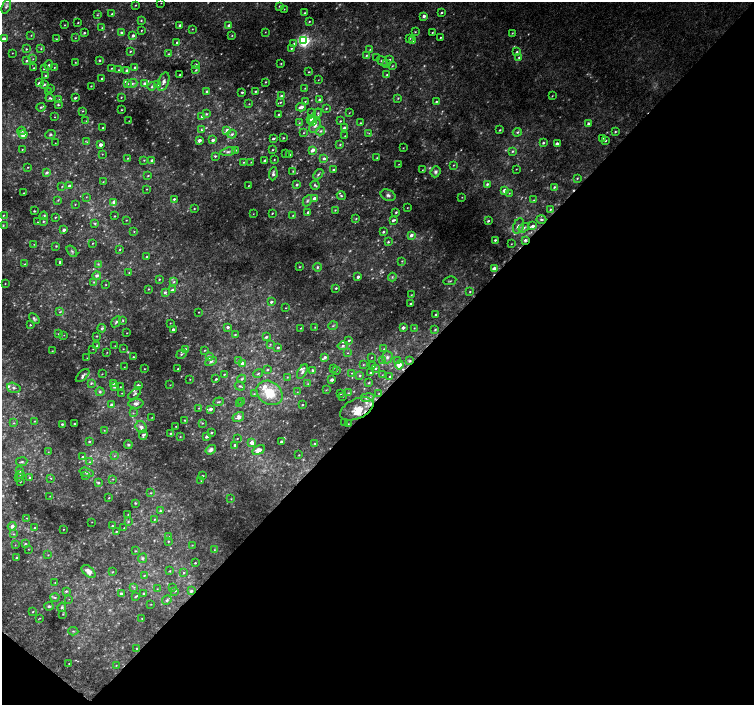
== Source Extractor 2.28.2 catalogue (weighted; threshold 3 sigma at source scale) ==
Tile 15 of 4 x 4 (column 3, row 4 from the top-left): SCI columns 3042-4544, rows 267-1672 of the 6074 x 6092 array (HDU 1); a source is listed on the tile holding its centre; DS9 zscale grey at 2 x 2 block average (1 PNG px = mean of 2 x 2 image px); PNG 756 x 707 px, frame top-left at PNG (2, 2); each listed source drawn as its Kron ellipse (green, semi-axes under 4 px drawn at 4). Shown black and unused: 45% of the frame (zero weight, under 2 of 3 exposures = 2% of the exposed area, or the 3 px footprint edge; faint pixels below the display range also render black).
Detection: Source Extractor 2.28.2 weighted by HDU 2 'WHT'; one run over the whole footprint, this tile lists its part. Background 0.0335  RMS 0.011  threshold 0.0514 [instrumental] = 3 sigma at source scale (4.5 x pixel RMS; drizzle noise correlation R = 1.50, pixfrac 1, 0.0396/0.0396 arcsec/px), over >= 5 px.
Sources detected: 584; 71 too faint to see at this stretch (2 x 2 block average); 2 cosmic-ray / hot-pixel residue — neither listed nor drawn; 1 coinciding with a brighter row at this scale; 26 inside a brighter listed object's ellipse — not listed separately; the other 484 listed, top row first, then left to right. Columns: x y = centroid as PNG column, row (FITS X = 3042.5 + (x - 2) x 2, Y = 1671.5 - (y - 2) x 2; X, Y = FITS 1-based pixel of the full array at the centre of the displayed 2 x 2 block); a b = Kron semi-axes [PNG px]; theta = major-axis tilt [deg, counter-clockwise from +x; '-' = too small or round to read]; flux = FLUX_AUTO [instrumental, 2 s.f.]
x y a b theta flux
161 3 2 2 - 0.97
135 5 3 2 - 1.7
6 6 8 4 72 6.8
279 6 3 3 - 2.8
284 9 3 2 - 1.3
304 13 3 2 - 2.7
441 13 3 2 - 3
112 14 3 2 - 2.2
97 15 4 2 - 2.2
424 16 3 2 - 10
141 20 3 3 - 2.3
309 21 3 3 - 2.2
78 22 3 2 - 1.6
65 25 2 2 - 1.6
229 25 4 3 - 5.9
180 26 2 2 - 12
102 28 3 2 - 1.8
192 29 3 2 - 1.6
141 30 3 2 - 1.7
121 32 3 2 - 4
265 32 2 2 - 1.1
415 32 3 2 - 2
432 32 3 2 - 1.8
84 33 2 2 - 3.6
512 33 3 2 - 1.8
31 35 3 2 - 1.6
232 35 3 2 - 1.7
133 36 3 2 - 7.3
440 37 2 2 - 1.8
75 38 2 2 - 1.4
410 38 3 2 - 2
4 39 3 2 - 13
56 39 3 2 - 2.1
304 40 4 4 - 650
413 41 4 3 - 8.7
177 43 3 2 - 5.9
294 44 4 3 - 3.6
291 48 4 3 - 3.3
26 49 3 3 - 2.7
41 49 4 3 - 2.8
370 49 3 2 - 2.1
130 51 3 2 - 2.5
517 52 3 3 - 3.6
12 53 2 2 - 0.98
169 54 3 2 - 2.1
366 56 4 3 - 3.6
519 57 3 3 - 3.5
376 58 4 2 - 2.1
33 59 3 2 - 1.5
390 59 3 2 - 1.9
99 60 2 2 - 3
26 61 3 2 - 4.6
382 61 6 3 -33 5.3
75 62 2 2 - 1.2
281 63 3 2 - 1.8
387 63 3 2 - 6.9
195 64 2 2 - 5.4
49 65 5 3 - 4.7
392 66 3 2 - 2.4
54 67 2 2 - 1.4
34 68 2 2 - 2.1
112 68 2 2 - 2
135 68 2 2 - 7.8
44 69 4 3 - 3.7
118 70 3 2 - 1.7
196 70 4 3 - 3
127 71 3 2 - 13
308 72 3 2 - 1.9
387 74 3 2 - 1.9
45 75 3 3 - 2.4
180 75 2 2 - 2.4
102 79 2 2 - 4.1
318 80 2 2 - 1
164 82 10 5 70 11
265 82 2 2 - 1.8
39 83 3 2 - 4.3
144 83 4 3 - 6.7
44 84 3 3 - 4
127 84 4 3 - 5.3
132 84 5 3 - 6.2
158 85 3 3 - 2.5
91 86 2 2 - 1.7
152 87 4 4 - 4.3
305 88 2 2 - 1.3
50 89 3 2 - 1.9
48 91 3 2 - 1.9
207 91 2 2 - 5.2
256 91 2 2 - 2.7
242 92 2 2 - 4.1
281 96 4 3 - 5.7
552 96 3 2 - 2
121 97 3 2 - 1.8
50 98 4 3 - 4.2
75 98 3 2 - 5
398 98 3 3 - 2.3
58 100 3 3 - 4.2
320 100 3 2 - 9.2
305 101 3 2 - 1.6
280 102 3 3 - 2.4
436 102 4 3 - 3.6
249 104 3 2 - 1.7
58 105 4 3 - 3.4
41 107 4 3 - 4.3
301 107 5 3 - 12
326 108 3 2 - 2.2
121 110 2 2 - 1.9
83 111 3 2 - 1.9
312 113 3 2 - 1.8
318 113 4 3 - 3.5
349 113 3 2 - 1.4
206 114 4 3 - 3.7
279 114 2 2 - 3.6
202 116 3 3 - 5.8
55 117 2 2 - 1.4
311 119 5 3 - 10
86 121 3 2 - 1.8
129 121 2 2 - 1.1
340 121 3 2 - 2.7
313 122 3 3 - 67
299 123 3 2 - 1.6
360 123 3 2 - 2.3
588 123 3 3 - 4.9
315 126 8 5 60 11
103 128 2 2 - 2
344 128 3 3 - 14
202 130 4 3 - 3
227 130 4 3 - 9.9
500 130 3 2 - 2.5
21 131 4 3 - 3.8
321 131 5 4 - 5.8
517 132 5 3 - 4
615 132 3 2 - 2.7
304 133 3 2 - 1.8
369 133 3 2 - 1.6
23 134 4 3 - 28
50 134 5 4 - 4
232 134 4 3 - 5.3
345 136 2 2 - 1.3
283 138 2 2 - 2
602 138 3 2 - 3.2
273 139 2 2 - 3.8
199 140 3 2 - 21
213 140 3 2 - 9.2
605 141 3 2 - 2.8
87 142 3 3 - 2.6
55 143 2 2 - 0.76
543 143 3 3 - 4.2
340 144 3 2 - 2.4
557 144 3 2 - 26
100 145 2 2 - 15
403 148 3 2 - 1.3
22 149 3 2 - 2
236 150 4 3 - 3.2
272 150 2 2 - 1.7
313 150 4 3 - 15
513 151 4 3 - 3.5
228 152 8 4 10 6.9
102 154 2 2 - 1.2
285 154 2 2 - 1.4
290 155 2 2 - 2.4
215 156 3 3 - 3.5
128 158 3 2 - 2
324 158 3 3 - 7
377 158 3 2 - 2.1
274 159 2 2 - 1.3
144 160 3 2 - 2
151 160 3 3 - 4.8
265 161 2 2 - 12
243 162 3 2 - 1.6
251 162 2 2 - 1.3
399 164 2 2 - 1.2
453 165 3 2 - 2.2
28 167 2 2 - 1.5
516 169 2 2 - 1.2
334 170 2 2 - 6.8
422 170 3 2 - 1.5
293 171 3 2 - 2
436 172 5 5 - 7.7
47 173 4 3 - 7.3
273 174 6 3 83 7.5
318 174 6 3 51 4
148 176 3 3 - 2.5
577 178 4 3 - 2.8
103 182 2 2 - 1.7
487 184 4 3 - 5.2
297 185 3 3 - 4.6
315 185 4 2 - 4.5
62 186 3 2 - 1.9
69 186 4 3 - 5
248 186 2 2 - 1.3
554 187 3 2 - 3.6
147 189 3 2 - 1.5
505 190 3 3 - 16
24 193 2 2 - 1.1
509 193 3 2 - 1.8
388 195 8 5 -24 8.8
341 196 4 3 - 3.1
86 197 3 2 - 1.3
462 197 3 2 - 1.2
314 198 3 3 - 12
174 199 2 2 - 4.1
58 200 4 3 - 2.5
534 200 3 2 - 2.2
307 201 6 3 62 5.2
114 202 4 3 - 14
75 204 2 2 - 1.4
407 208 2 2 - 1.3
194 209 3 2 - 2
550 209 3 3 - 3.2
335 210 3 2 - 2.2
34 211 2 2 - 2.1
308 212 3 2 - 4.6
396 212 3 2 - 3.5
272 213 2 2 - 1.8
253 214 2 2 - 1
3 215 3 2 - 2.4
293 215 3 2 - 1.9
44 216 4 3 - 4.4
115 216 2 2 - 1.6
55 217 2 2 - 2
356 219 3 3 - 2.2
541 219 5 3 - 5
126 220 2 2 - 1.1
393 220 4 2 - 5.3
43 221 3 3 - 2.7
488 221 4 2 - 3.4
38 222 2 2 - 1.6
95 223 4 3 - 3.8
3 225 4 3 - 2.6
518 226 8 5 68 13
533 226 4 3 - 9
524 228 6 3 35 7.7
64 230 3 2 - 9.5
134 232 2 2 - 1.5
383 232 3 2 - 3.5
411 235 3 3 - 10
495 240 2 2 - 4
525 240 3 3 - 6.7
388 242 3 3 - 3.2
93 243 2 2 - 1.7
34 244 2 2 - 1.1
511 244 2 2 - 1.4
56 246 3 2 - 2.1
120 249 3 2 - 1.9
72 251 6 3 -52 4.5
147 257 3 2 - 2.7
402 261 3 2 - 1.9
60 262 3 2 - 3.2
25 264 3 2 - 1.9
98 264 4 3 - 3.2
300 267 3 2 - 1.8
317 267 4 3 - 4.1
494 269 3 2 - 24
129 272 3 2 - 1.6
97 275 4 3 - 8.8
358 277 3 2 - 8.2
392 277 4 3 - 3.2
159 279 3 2 - 2
450 281 6 2 11 2.6
94 282 3 2 - 2
174 282 4 3 - 3.3
5 284 2 2 - 1.1
106 285 2 2 - 1.4
336 288 2 2 - 3.1
148 289 3 2 - 1.7
172 290 4 3 - 6.1
470 291 3 3 - 2.7
165 292 4 3 - 5.3
411 295 3 2 - 1.8
271 302 3 3 - 6.4
410 304 3 2 - 2.9
286 308 2 2 - 1.4
60 312 4 3 - 3.5
199 312 2 2 - 1.1
436 315 2 2 - 3.6
34 319 6 4 -44 5.4
123 321 3 2 - 2.2
116 322 6 3 57 4.9
170 323 2 2 - 1.1
30 325 3 2 - 2.4
333 326 5 3 - 4.1
228 327 3 3 - 6.4
315 327 2 2 - 1.4
102 328 4 3 - 5.8
301 328 2 2 - 1.6
403 328 2 2 - 11
414 328 2 2 - 1.5
173 330 2 2 - 9.1
435 330 4 3 - 3
127 333 2 2 - 1.2
58 334 2 2 - 0.92
64 335 3 2 - 1.5
235 335 3 2 - 2.2
97 336 3 3 - 2
266 337 4 2 - 3.8
349 340 4 3 - 4.7
270 344 3 2 - 1.6
343 345 5 4 - 6.3
97 346 4 3 - 3.8
115 346 3 2 - 1.3
278 347 3 3 - 3.6
93 349 2 2 - 1.1
123 349 2 2 - 1.5
384 349 3 2 - 1.5
185 350 3 3 - 15
205 350 3 2 - 1.6
52 351 2 2 - 1.5
107 352 2 2 - 1.1
348 353 3 2 - 1.7
181 354 5 3 - 3.8
133 357 3 2 - 2.6
209 357 3 3 - 8.5
325 357 4 3 - 6.4
371 357 2 2 - 1.1
387 357 6 5 - 8
87 358 3 2 - 1.4
238 360 3 2 - 2
398 360 4 3 - 2.4
211 361 6 4 29 7.1
382 361 3 3 - 2.8
410 361 4 3 - 4.3
242 363 4 3 - 8.8
363 365 3 2 - 1.7
399 365 4 4 - 31
372 366 3 2 - 2.3
124 367 2 2 - 0.95
376 368 3 3 - 3.6
144 369 2 2 - 1.3
178 369 3 2 - 2.6
333 369 3 2 - 1.5
267 370 3 3 - 3.4
313 370 3 3 - 5.7
336 371 3 2 - 1.4
302 372 8 4 59 7.6
258 373 5 3 - 3.3
352 373 2 2 - 1.4
371 373 3 2 - 3.8
102 374 2 2 - 1.2
224 374 2 2 - 1.8
83 375 8 3 42 6.6
382 375 2 2 - 0.99
360 376 3 3 - 3.1
390 376 3 2 - 2.6
287 377 3 2 - 1.6
190 379 2 2 - 1.2
216 379 2 2 - 2.7
242 379 4 4 - 4.9
332 380 3 2 - 10
91 383 4 3 - 4
113 383 3 3 - 3.6
369 383 3 2 - 2.5
308 384 3 3 - 2.4
170 385 2 2 - 1.2
115 386 3 3 - 19
138 386 3 2 - 13
240 386 5 3 - 4.1
120 387 2 2 - 1.4
14 388 7 5 -15 7.8
326 390 3 2 - 1.4
100 392 4 4 - 5.9
297 392 2 2 - 1
122 393 2 2 - 1
270 393 14 11 -37 68
341 393 2 2 - 2.1
348 393 3 3 - 2.6
379 393 3 2 - 1.8
135 394 8 3 40 4.9
254 394 3 2 - 1.3
343 396 2 2 - 0.95
367 397 7 3 8 10
242 401 2 2 - 1.4
218 402 5 2 - 2.8
239 403 2 2 - 1.1
136 404 7 5 2 12
111 405 3 3 - 7.2
302 405 2 2 - 2.4
199 408 3 3 - 2
210 409 3 3 - 10
357 409 18 10 24 36
133 413 3 3 - 2.6
152 417 2 2 - 1.2
238 417 6 4 32 11
185 420 3 2 - 2.2
34 421 3 2 - 1.8
14 423 3 2 - 1.9
202 423 3 2 - 2.1
345 423 2 2 - 3.4
62 424 2 2 - 4
74 424 2 2 - 2.5
348 424 2 2 - 1.3
176 426 2 2 - 1.3
141 427 6 5 - 11
104 430 2 2 - 1.3
170 433 3 3 - 2.4
212 433 3 2 - 3
143 435 5 2 - 8
180 437 3 2 - 1.7
206 437 3 2 - 6.6
237 439 2 2 - 1.4
89 441 3 2 - 3.3
281 442 2 2 - 7.3
252 443 4 3 - 35
315 443 3 3 - 2.1
128 445 4 3 - 4.5
235 445 4 3 - 5.4
211 450 5 4 - 10
259 450 7 4 31 20
48 452 3 2 - 1.5
299 455 3 2 - 1.6
114 456 3 3 - 2.7
82 457 3 2 - 4
22 462 6 3 8 4.1
90 462 3 3 - 2.7
20 471 3 2 - 4.5
87 472 7 4 -15 6.5
20 475 3 3 - 2.4
86 476 3 3 - 2.4
202 476 3 2 - 2.8
19 477 3 3 - 2.8
30 478 3 2 - 5.1
51 478 3 2 - 1.8
113 479 2 2 - 1.3
201 481 3 2 - 1.4
20 482 2 2 - 1.4
98 483 3 3 - 4
151 493 3 2 - 1.9
50 496 2 2 - 1.3
109 498 2 2 - 1.4
231 499 3 2 - 1.7
135 503 2 2 - 2.6
160 511 4 3 - 4.6
128 514 3 2 - 1.3
27 518 3 2 - 1.3
154 519 3 2 - 2.2
128 521 4 3 - 2.9
92 522 2 2 - 0.96
12 526 4 4 - 11
112 526 2 2 - 2.5
35 528 3 2 - 6.4
124 528 2 2 - 1.1
63 529 2 2 - 1.4
116 531 2 2 - 1.9
14 534 4 3 - 3.1
168 536 2 2 - 1.1
168 541 2 2 - 2.2
25 544 4 3 - 3
15 545 3 2 - 1.3
192 545 2 2 - 1.2
28 549 3 2 - 1.2
215 550 4 3 - 2.7
135 551 3 3 - 2.1
48 555 3 2 - 1.6
17 558 3 2 - 9.7
143 558 5 4 - 4.2
195 563 2 2 - 2.2
89 571 8 5 -42 16
170 571 2 2 - 2.1
112 572 3 2 - 1.5
184 573 3 3 - 2.8
144 575 2 2 - 1.7
55 582 3 2 - 1.3
134 587 3 3 - 2.6
172 587 3 2 - 1.4
157 589 2 2 - 1.2
66 591 4 3 - 3.9
175 591 3 3 - 2.7
191 591 3 3 - 6
121 593 3 2 - 4.3
144 593 3 2 - 3.2
55 597 4 3 - 4.6
135 597 3 2 - 1.9
69 599 2 2 - 0.92
167 600 5 3 - 5.2
151 604 2 2 - 1.3
49 606 5 3 - 5.2
62 607 5 3 - 4.6
33 612 3 2 - 1.9
63 614 3 2 - 1.8
39 618 4 2 - 1.6
142 618 2 2 - 1.2
73 631 5 2 - 2.6
137 648 3 3 - 2.7
69 663 3 2 - 1.3
116 665 3 2 - 1.7
Overlapping masked pixels (flux is a lower limit): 3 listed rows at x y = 533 226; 525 240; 357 409
Isophote crosses this tile's border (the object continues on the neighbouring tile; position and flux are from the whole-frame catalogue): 1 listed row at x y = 3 225